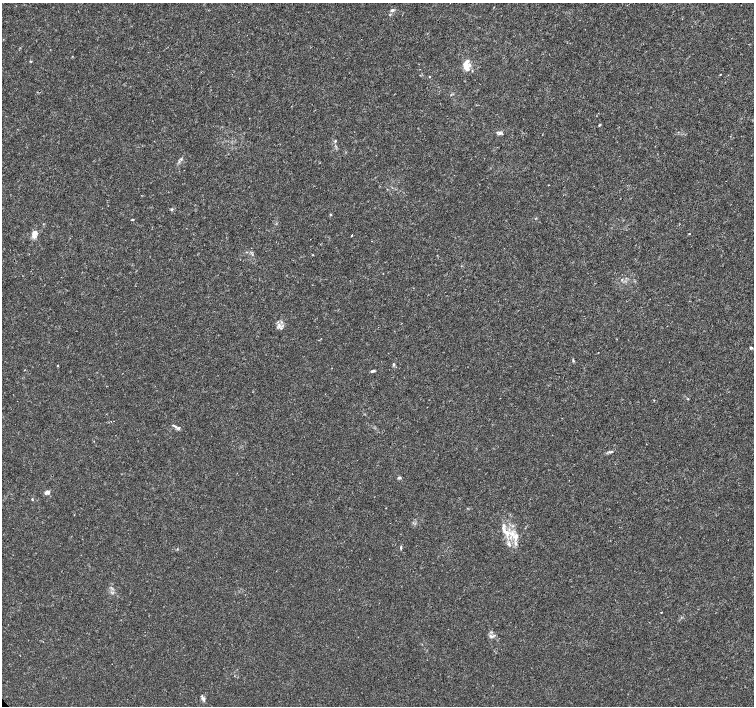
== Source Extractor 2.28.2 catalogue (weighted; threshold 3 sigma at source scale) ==
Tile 10 of 4 x 4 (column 2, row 3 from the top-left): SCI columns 1505-3008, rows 1558-2964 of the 6022 x 5995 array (HDU 1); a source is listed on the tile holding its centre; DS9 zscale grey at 2 x 2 block average (1 PNG px = mean of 2 x 2 image px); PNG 756 x 708 px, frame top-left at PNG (2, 3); no overlay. Shown black and unused: <1% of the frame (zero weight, under 3 of 4 exposures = <1% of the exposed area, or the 3 px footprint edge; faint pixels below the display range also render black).
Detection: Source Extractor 2.28.2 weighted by HDU 2 'WHT'; one run over the whole footprint, this tile lists its part. Background 0.00168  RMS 9.3e-04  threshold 0.00418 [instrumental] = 3 sigma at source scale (4.5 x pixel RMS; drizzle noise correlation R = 1.50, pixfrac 1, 0.0396/0.0396 arcsec/px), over >= 5 px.
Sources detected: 38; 5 inside a brighter listed object's ellipse — not listed separately; the other 33 listed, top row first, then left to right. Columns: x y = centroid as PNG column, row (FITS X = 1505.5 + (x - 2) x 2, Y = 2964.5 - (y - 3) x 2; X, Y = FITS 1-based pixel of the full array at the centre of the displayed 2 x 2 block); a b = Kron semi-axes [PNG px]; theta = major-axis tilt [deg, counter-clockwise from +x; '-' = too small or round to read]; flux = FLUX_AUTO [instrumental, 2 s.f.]
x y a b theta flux
392 10 5 3 - 0.37
466 67 10 6 -52 1.7
720 74 2 2 - 0.1
429 76 2 2 - 0.11
600 125 3 3 - 0.18
500 133 5 5 - 0.5
335 141 3 3 - 0.2
181 159 4 2 - 0.21
172 209 3 2 - 0.18
330 214 3 3 - 0.18
132 220 5 2 - 0.15
34 234 8 5 71 1.8
689 234 2 2 - 0.13
352 235 3 2 - 0.12
312 255 3 2 - 0.12
281 328 4 2 - 0.24
752 348 5 2 - 0.21
573 361 4 3 - 0.24
393 364 4 3 - 0.34
57 365 2 2 - 0.12
372 371 5 3 - 0.3
175 426 4 2 - 0.3
179 428 4 3 - 0.29
611 452 5 3 - 0.37
399 478 5 3 - 0.3
47 492 4 3 - 1
32 500 3 2 - 0.12
505 531 17 6 -48 2.4
516 536 10 5 35 1.2
509 544 8 3 -62 0.57
401 547 5 2 - 0.23
661 612 2 2 - 0.15
203 699 7 4 -86 0.51
Diffuse or blended objects may show on this block-average render without a row.